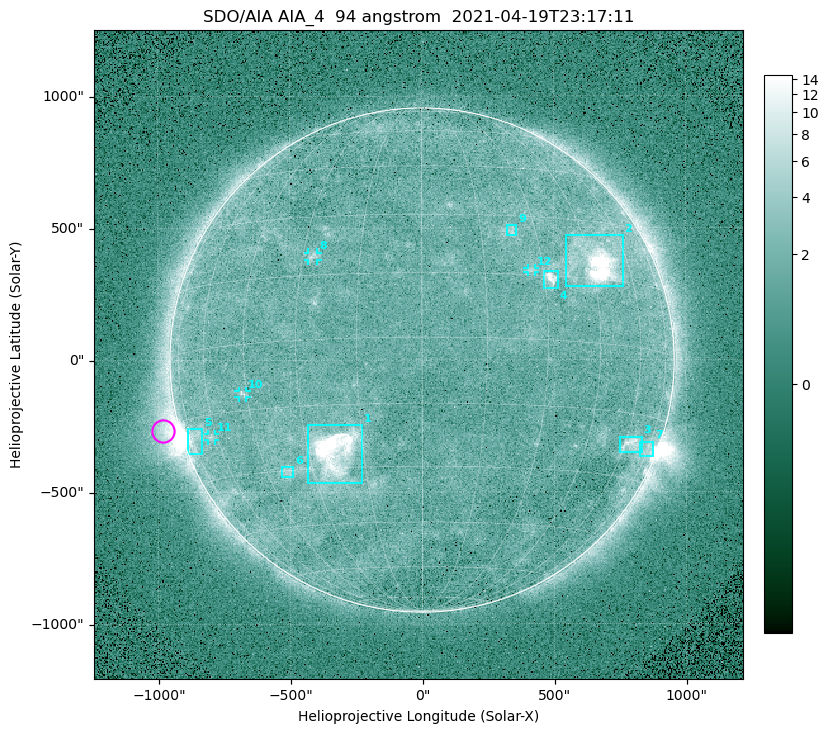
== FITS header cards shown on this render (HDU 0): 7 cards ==
TELESCOP= 'SDO/AIA '
INSTRUME= 'AIA_4   '
WAVELNTH=                   94
WAVEUNIT= 'angstrom'
DATE-OBS= '2021-04-19T23:17:11.12'
CTYPE1  = 'HPLN-TAN'
CTYPE2  = 'HPLT-TAN'

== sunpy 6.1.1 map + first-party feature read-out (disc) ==
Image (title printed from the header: SDO/AIA AIA_4  94 angstrom  2021-04-19T23:17:11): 512 x 512 px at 4.8 arcsec/px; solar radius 955 arcsec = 199 px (full disc in frame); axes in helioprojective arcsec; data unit not stated in the header (colour bar unlabelled)
Orientation: roll -0.138 deg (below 1 deg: not rotated)
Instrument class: DISC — disc imager (sunpy class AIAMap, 94 A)
Bright regions (active regions / flare kernels): reference = the median radial profile (limb darkening/brightening removed); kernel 5 px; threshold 5 sigma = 2.5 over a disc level ~1.73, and >= 1.15x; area >= 9 px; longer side >= 5 px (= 24 arcsec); searched inside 0.97 R_sun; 12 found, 12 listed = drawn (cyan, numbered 1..; 4 of them under ~33 arcsec drawn as corner ticks so the feature stays visible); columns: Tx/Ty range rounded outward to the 10 arcsec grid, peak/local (2 s.f.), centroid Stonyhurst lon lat
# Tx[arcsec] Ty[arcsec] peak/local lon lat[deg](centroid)
1 -430..-230 -470..-240 39 -23 -26
2 540..760 280..470 30 +47 +19
3 750..830 -350..-290 4.4 +63 -22
4 460..520 270..340 6.7 +32 +14
5 -890..-830 -360..-260 6.2 -73 -19
6 -540..-490 -440..-400 3 -38 -30
7 820..880 -370..-310 3.1 +74 -22
8 -430..-390 380..410 3.4 -27 +20
9 320..360 470..510 3 +23 +26
10 -700..-660 -140..-110 3.6 -46 -11
11 -810..-780 -300..-280 2.8 -63 -20
12 400..430 330..350 2.7 +27 +16
Off-limb structures (1.02-1.3 R_sun): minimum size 50 px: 5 found; the strongest spans PA ~85..115 deg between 1.02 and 1.22 R_sun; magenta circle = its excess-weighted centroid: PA ~105 deg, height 1.06 R_sun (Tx ~-980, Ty ~-270 arcsec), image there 5.1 x the reference